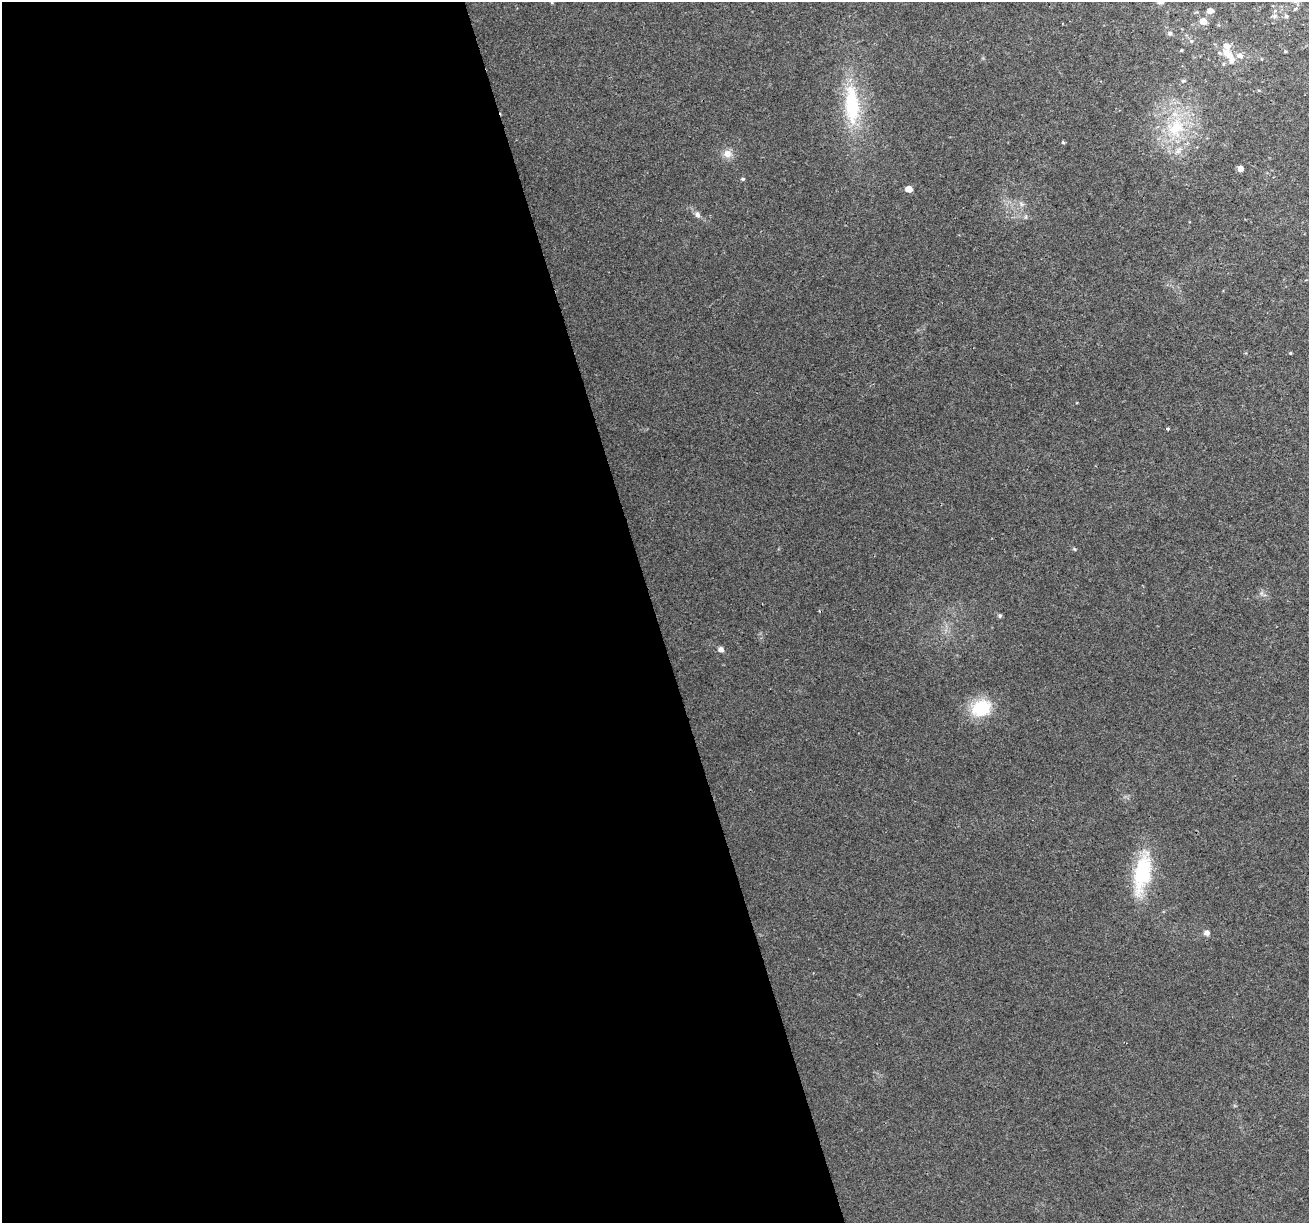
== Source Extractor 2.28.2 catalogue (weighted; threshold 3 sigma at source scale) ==
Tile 9 of 4 x 4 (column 1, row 3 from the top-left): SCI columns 1-1307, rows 1323-2543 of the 5228 x 5035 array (HDU 1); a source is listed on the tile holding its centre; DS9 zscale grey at full resolution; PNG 1311 x 1225 px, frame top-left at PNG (2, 2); no overlay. Shown black and unused: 50% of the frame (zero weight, under 2 of 3 exposures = <1% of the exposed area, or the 3 px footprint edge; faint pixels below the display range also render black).
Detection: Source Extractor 2.28.2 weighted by HDU 2 'WHT'; one run over the whole footprint, this tile lists its part. Background 0.0265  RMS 0.0063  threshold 0.0283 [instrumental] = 3 sigma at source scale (4.5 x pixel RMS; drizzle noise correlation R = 1.50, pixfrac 1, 0.0396/0.0396 arcsec/px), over >= 5 px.
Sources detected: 29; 2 inside a brighter listed object's ellipse — not listed separately; the other 27 listed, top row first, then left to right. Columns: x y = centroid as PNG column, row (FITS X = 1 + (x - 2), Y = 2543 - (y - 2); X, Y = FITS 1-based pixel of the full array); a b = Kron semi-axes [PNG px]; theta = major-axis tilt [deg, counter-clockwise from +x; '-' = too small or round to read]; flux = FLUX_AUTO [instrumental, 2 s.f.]
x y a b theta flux
1210 11 5 4 - 4.1
1286 16 6 5 - 1
1203 21 5 5 - 6.9
1170 33 6 6 - 1.4
1191 41 5 5 - 0.87
1226 46 8 6 -56 3.9
1181 50 3 3 - 0.56
1285 51 5 3 - 0.51
1240 55 7 6 - 2.7
1231 59 10 8 -76 3.8
1183 81 5 4 - 0.89
852 105 52 19 -85 46
1176 128 26 22 49 31
1063 142 4 3 - 1.3
727 154 11 10 - 4.9
1240 168 5 4 - 4.8
743 179 5 4 - 0.91
908 189 5 4 - 7.8
1021 204 8 6 -22 1.8
697 214 8 7 - 2.1
1290 353 4 3 - 0.57
1168 429 3 3 - 1.2
1000 616 6 5 - 0.96
721 649 7 6 - 2.2
981 708 24 19 19 25
1142 873 51 20 78 39
1206 933 7 6 - 2.4
Unlisted compact peaks at least as high as the median listed source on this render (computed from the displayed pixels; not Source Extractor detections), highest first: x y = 1074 549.